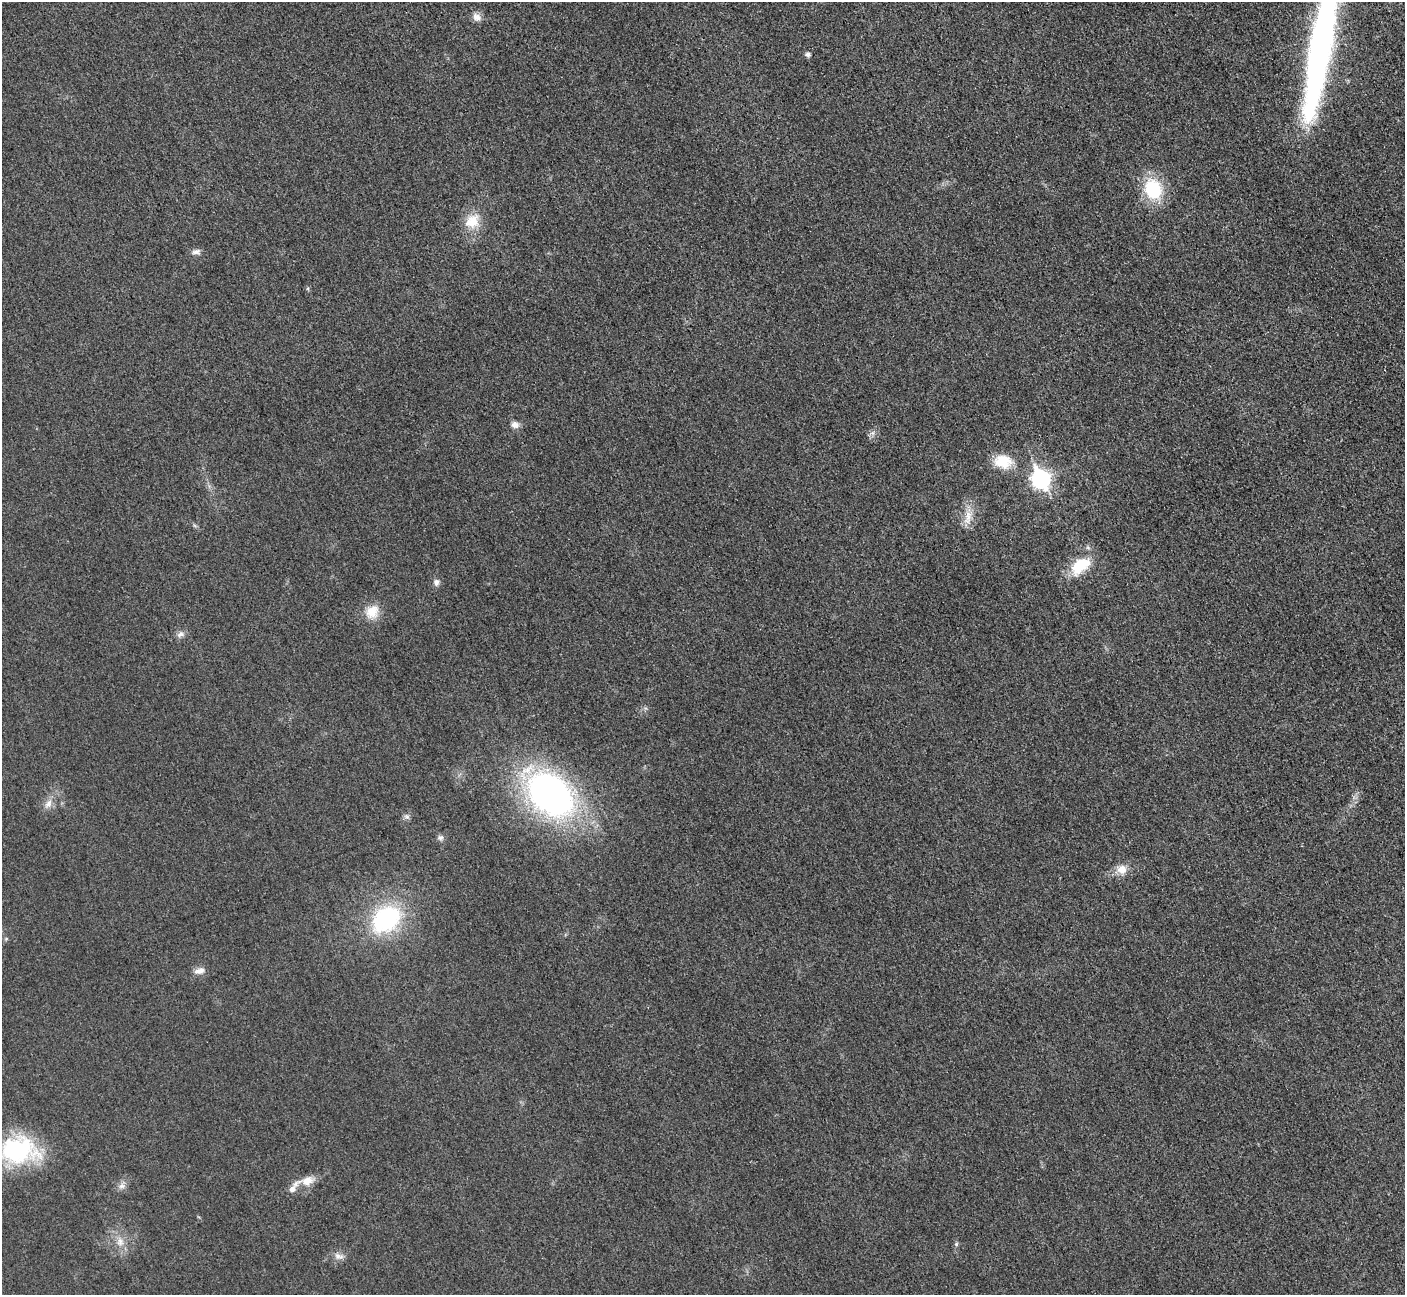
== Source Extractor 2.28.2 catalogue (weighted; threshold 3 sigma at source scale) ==
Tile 10 of 4 x 4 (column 2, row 3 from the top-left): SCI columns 1468-2870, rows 1486-2778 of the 5699 x 5664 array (HDU 1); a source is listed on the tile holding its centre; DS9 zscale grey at full resolution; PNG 1407 x 1297 px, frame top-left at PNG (2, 2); no overlay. Shown black and unused: <1% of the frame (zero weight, under 3 of 5 exposures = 4% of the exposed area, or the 3 px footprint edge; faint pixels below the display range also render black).
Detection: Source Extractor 2.28.2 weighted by HDU 2 'WHT'; one run over the whole footprint, this tile lists its part. Background 0.0195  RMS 0.0051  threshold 0.0228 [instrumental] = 3 sigma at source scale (4.5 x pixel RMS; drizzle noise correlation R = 1.50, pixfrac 1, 0.05/0.05 arcsec/px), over >= 5 px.
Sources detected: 28; all 28 listed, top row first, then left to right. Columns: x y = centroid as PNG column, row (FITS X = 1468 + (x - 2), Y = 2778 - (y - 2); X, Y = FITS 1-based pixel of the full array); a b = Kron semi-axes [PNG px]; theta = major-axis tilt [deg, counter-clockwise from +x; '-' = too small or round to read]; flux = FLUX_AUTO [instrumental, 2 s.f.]
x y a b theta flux
477 17 13 9 -35 3.3
1320 47 140 19 80 230
808 54 6 5 - 1.4
1153 189 23 18 -68 27
472 221 21 17 48 10
196 252 12 7 7 2
515 425 10 8 -20 2.8
1003 461 23 17 -3 12
1041 479 11 9 -59 93
968 517 24 9 82 6.4
1080 565 25 15 39 16
436 582 9 8 - 2
372 612 20 16 54 8.6
181 634 11 8 27 2.2
550 795 48 33 -40 200
48 804 14 8 52 3.6
407 817 8 5 -17 1.3
440 838 8 7 - 1.4
1121 869 15 12 -21 5.4
386 919 32 24 38 57
199 971 15 8 19 3.2
18 1150 45 31 0 59
307 1181 18 12 22 6.5
122 1186 9 6 15 2.1
292 1189 12 8 51 3.3
120 1242 13 9 -86 4.4
956 1244 6 5 - 0.82
338 1256 14 8 -8 2.9
Isophote crosses this tile's border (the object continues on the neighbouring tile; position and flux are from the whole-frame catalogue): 1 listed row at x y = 1320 47